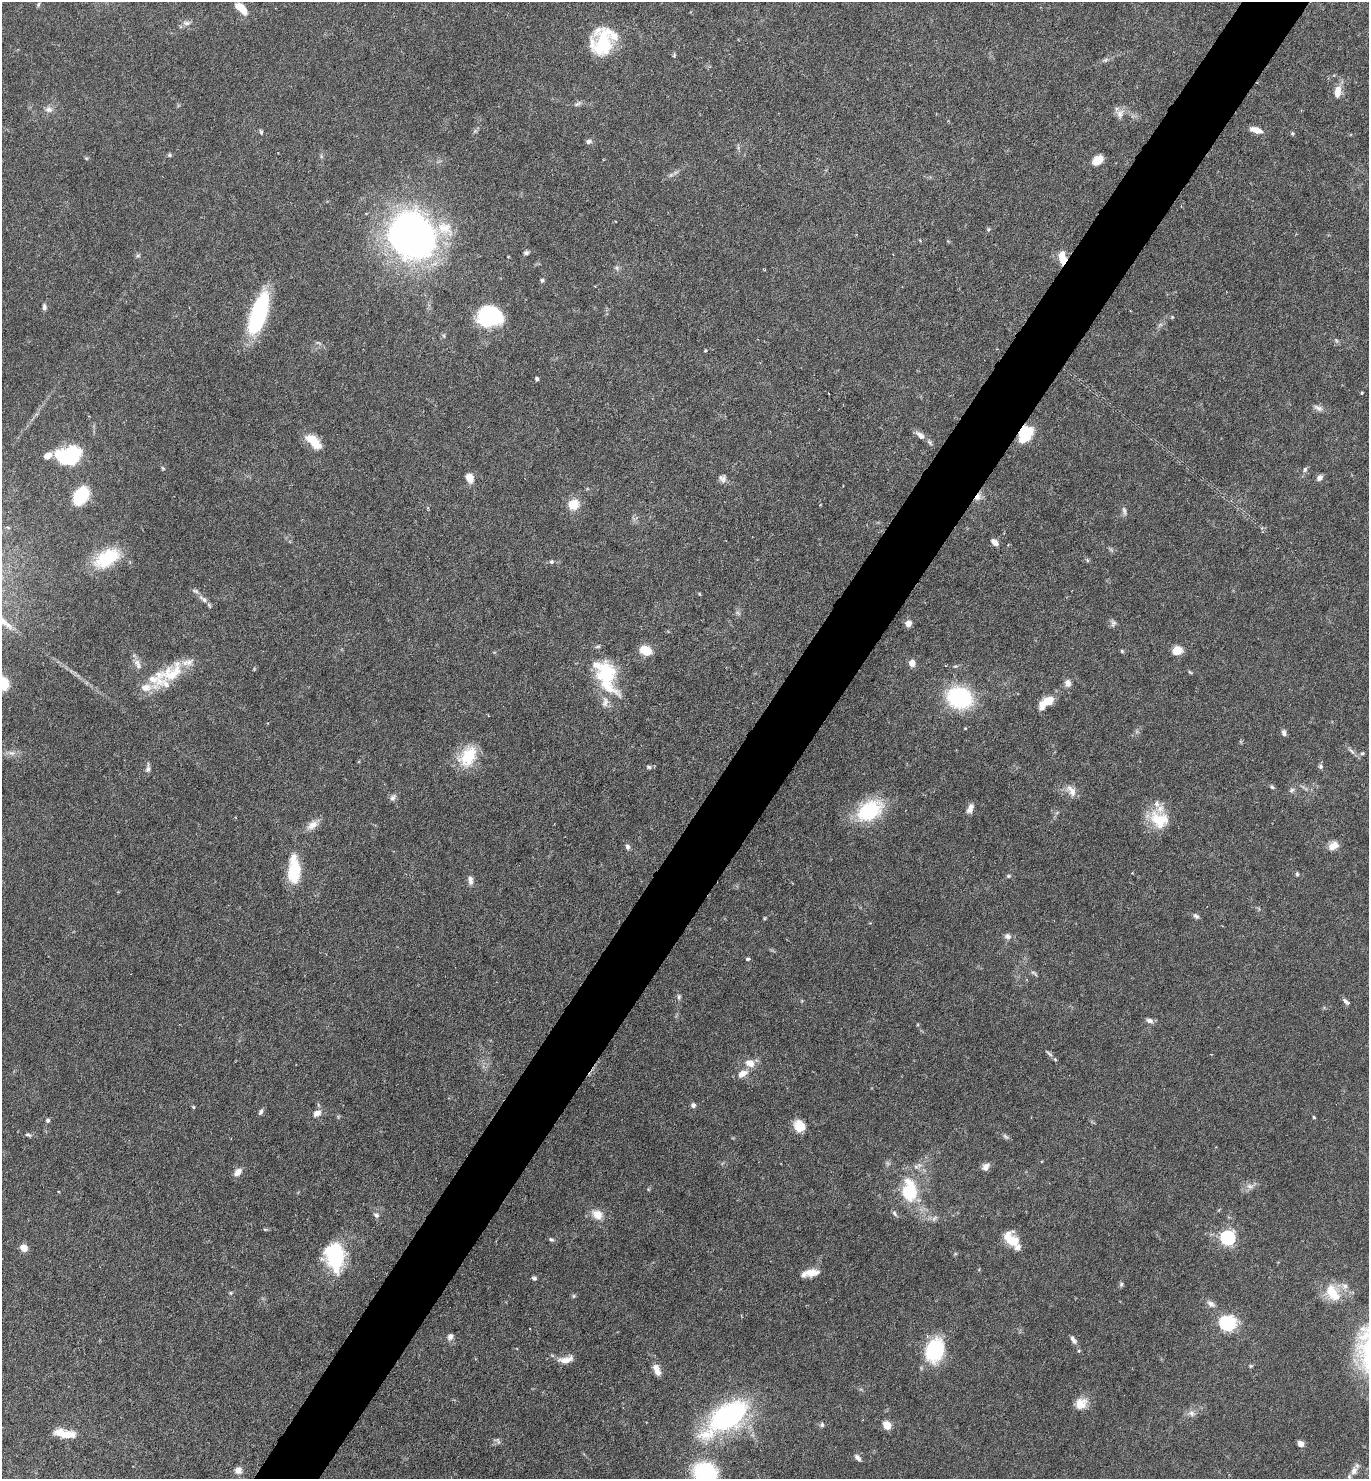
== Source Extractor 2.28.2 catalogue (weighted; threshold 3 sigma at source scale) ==
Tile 10 of 4 x 4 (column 2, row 3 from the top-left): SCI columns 1662-3028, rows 1479-2955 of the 5915 x 5909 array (HDU 1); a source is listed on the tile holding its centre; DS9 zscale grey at full resolution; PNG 1371 x 1481 px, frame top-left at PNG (2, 2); no overlay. Shown black and unused: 5% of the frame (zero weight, under 4 of 7 exposures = <1% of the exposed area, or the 3 px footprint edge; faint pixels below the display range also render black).
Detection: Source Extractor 2.28.2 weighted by HDU 2 'WHT'; one run over the whole footprint, this tile lists its part. Background 0.0575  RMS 0.0029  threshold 0.0117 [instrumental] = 3 sigma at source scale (4.09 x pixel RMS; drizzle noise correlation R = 1.36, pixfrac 0.8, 0.05/0.05 arcsec/px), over >= 5 px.
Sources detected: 176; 1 too faint to see at this stretch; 2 inside a brighter object's white glare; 1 cosmic-ray / hot-pixel residue — not listed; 17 inside a brighter listed object's ellipse — not listed separately; the other 155 listed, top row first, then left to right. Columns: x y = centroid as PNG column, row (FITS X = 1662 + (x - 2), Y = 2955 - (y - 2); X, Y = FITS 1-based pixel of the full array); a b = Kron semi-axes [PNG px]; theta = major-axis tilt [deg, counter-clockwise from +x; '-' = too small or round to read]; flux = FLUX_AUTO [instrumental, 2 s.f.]
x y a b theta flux
38 4 6 5 - 0.42
241 8 14 7 -45 4.9
187 23 12 6 0 1.1
603 43 36 20 83 14
674 56 5 4 - 0.38
1105 60 7 5 35 0.62
1338 92 15 8 82 3.1
578 104 13 4 27 0.73
49 109 11 9 -1 1.4
1120 113 13 10 70 2
1256 130 14 6 -17 2.3
475 131 6 5 - 0.51
261 132 7 4 -79 0.42
1292 133 4 4 - 0.41
589 141 7 6 - 0.78
169 155 6 5 - 0.44
321 156 6 5 - 0.43
86 158 6 4 -43 0.33
1098 160 12 9 39 3.1
671 175 7 5 44 0.57
988 229 5 5 - 0.38
412 235 49 45 -29 120
920 240 4 3 - 0.27
526 253 7 5 22 0.63
138 255 7 5 55 0.51
1063 258 15 7 -82 4.7
616 268 6 5 - 0.59
542 280 5 4 - 0.52
44 307 8 5 -88 0.74
258 314 40 13 72 32
489 317 25 21 4 21
1172 317 5 4 - 0.26
444 336 6 4 -71 0.37
318 343 10 4 -23 0.52
705 350 4 3 - 0.27
537 379 4 3 - 0.62
1362 393 3 3 - 0.3
1318 408 14 7 -24 1.2
920 435 15 8 -42 1.8
1025 438 28 9 46 5.9
314 442 20 9 -43 6
48 455 11 7 32 2
69 457 23 16 33 20
163 468 5 4 - 0.33
1305 470 7 5 88 0.63
470 478 10 7 -67 2.7
723 478 10 8 -61 1.1
1320 478 8 6 46 1.1
81 496 13 8 58 21
978 497 11 7 51 1.8
574 504 13 11 41 4.5
1124 511 14 5 -80 0.84
994 542 9 6 -44 1.5
107 558 32 17 32 13
1087 560 6 4 -71 0.37
551 562 6 5 - 0.49
699 594 5 3 - 0.23
203 599 17 7 -36 1.8
738 613 7 4 -45 0.54
908 623 7 6 - 1.7
1113 623 11 7 -84 0.85
646 650 12 9 -19 5.2
1177 650 9 7 15 4.1
1122 651 6 4 -48 0.37
137 662 10 9 - 1.5
912 663 6 6 - 2.3
1190 672 6 4 -44 0.32
170 673 46 22 27 12
606 675 44 23 -73 18
2 683 13 10 -35 10
1068 683 9 8 - 1.5
959 698 20 16 -21 32
1048 701 13 10 20 3.7
1284 733 8 6 -72 0.83
1351 751 13 5 -45 1
11 753 10 6 -7 1.3
1362 753 6 4 21 0.45
468 756 27 18 57 9.5
1320 766 7 6 - 0.56
649 767 7 5 -17 0.56
148 768 13 5 88 0.92
1272 787 5 5 - 0.43
1291 790 8 5 40 0.68
1071 791 17 9 -59 2.3
393 797 11 6 60 0.9
970 808 11 6 67 1.6
869 811 31 20 32 18
1158 820 29 16 -52 8.4
312 825 17 10 36 2.3
1333 846 12 8 39 2.5
627 847 7 6 - 0.79
294 870 26 12 90 13
1297 874 5 4 - 0.38
1009 876 6 5 - 0.42
470 880 12 6 -86 1.2
1196 916 9 6 -39 0.75
765 918 5 3 - 0.27
1008 936 9 8 - 1.2
748 959 4 4 - 0.54
1034 973 11 4 -35 0.6
679 997 8 5 -82 0.6
1346 1001 11 5 -45 0.83
1149 1021 9 6 -14 1.1
1049 1054 9 4 -41 0.62
750 1063 13 10 -24 2.8
742 1074 14 8 28 2.4
693 1105 6 6 - 0.76
193 1107 5 4 - 0.3
261 1112 9 5 64 0.67
317 1113 10 7 34 1.9
1314 1117 4 3 - 0.28
48 1120 6 5 - 0.49
799 1126 14 12 -56 4.1
28 1135 8 5 -25 0.56
1006 1137 10 5 -33 0.67
986 1167 11 8 54 1.4
237 1172 11 7 45 1.8
1250 1186 11 7 -14 1.4
910 1190 31 19 -86 14
894 1213 8 5 -53 0.66
597 1214 16 12 -29 3.2
376 1215 7 6 - 0.9
934 1218 10 6 52 0.83
265 1229 6 3 -19 0.31
1227 1238 6 6 - 62
551 1239 7 5 -25 0.51
1013 1240 16 15 - 4.5
24 1248 5 5 - 6.2
335 1256 24 16 -83 26
812 1273 17 9 10 2.9
534 1278 6 4 -10 0.57
1121 1284 6 6 - 0.51
231 1293 6 4 21 0.37
1333 1293 25 17 -59 7.2
573 1296 6 4 89 0.37
1211 1304 13 8 -37 1.4
1226 1323 8 7 - 49
450 1337 8 6 58 1.2
1073 1340 11 6 -54 1.1
935 1350 20 15 74 22
1079 1351 5 4 - 0.33
566 1360 21 9 10 2.5
1251 1366 5 5 - 0.36
657 1370 16 7 -69 2.4
1081 1404 15 13 34 3.6
1192 1413 11 8 -31 1.4
728 1417 40 19 35 61
822 1425 7 6 - 0.59
887 1425 5 5 - 8.4
65 1434 25 9 -9 5.3
1301 1444 7 6 - 1.4
857 1457 10 6 -45 1
238 1470 9 9 - 1.6
1354 1471 13 9 72 2
705 1473 18 16 -27 28
Overlapping masked pixels (flux is a lower limit): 3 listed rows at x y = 1063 258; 1025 438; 978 497
Isophote crosses this tile's border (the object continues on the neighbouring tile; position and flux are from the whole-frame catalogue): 2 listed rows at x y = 2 683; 705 1473